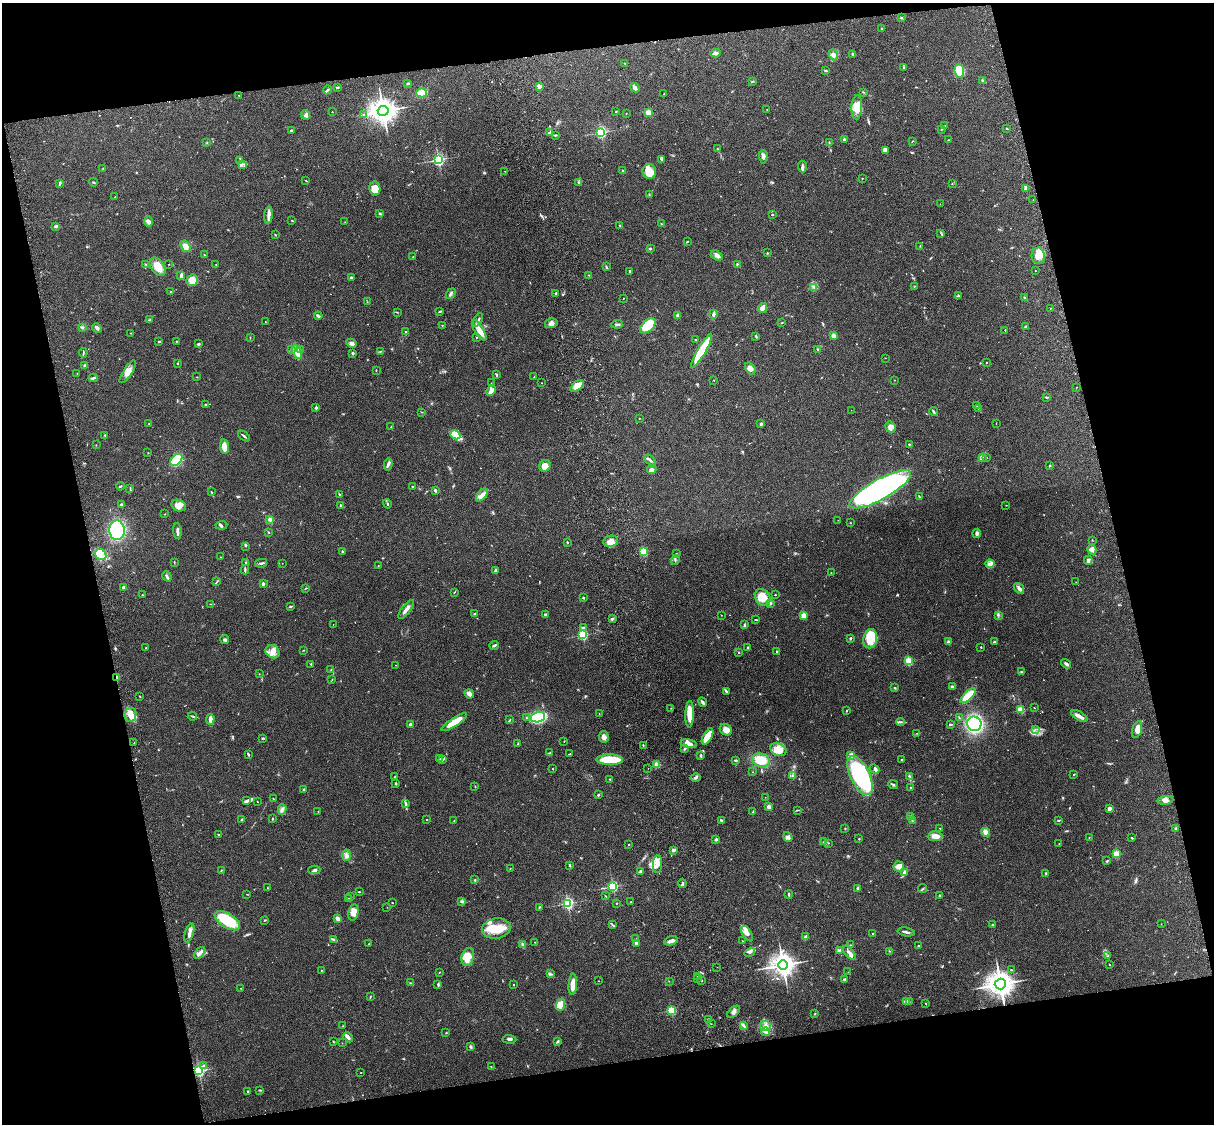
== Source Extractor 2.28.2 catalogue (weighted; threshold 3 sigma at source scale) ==
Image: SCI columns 120-4967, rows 164-4650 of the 5088 x 4927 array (HDU 1 of 3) = the unmasked area's bounding box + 8 px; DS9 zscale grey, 4 x 4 block average (1 PNG px = mean of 4 x 4 image px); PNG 1216 x 1126 px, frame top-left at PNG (2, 3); each listed source drawn as its Kron ellipse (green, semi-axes under 4 px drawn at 4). Shown black and unused: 25% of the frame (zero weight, under 3 of 4 exposures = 6% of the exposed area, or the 3 px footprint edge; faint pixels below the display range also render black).
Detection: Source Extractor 2.28.2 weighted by HDU 2 'WHT'. Background 0.105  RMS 0.0065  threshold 0.0293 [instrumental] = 3 sigma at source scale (4.5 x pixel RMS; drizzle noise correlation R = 1.50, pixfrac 1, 0.05/0.05 arcsec/px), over >= 5 px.
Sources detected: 629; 6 too faint to see at this stretch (4 x 4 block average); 2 inside a brighter object's white glare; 1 cosmic-ray / hot-pixel residue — neither listed nor drawn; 8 coinciding with a brighter row at this scale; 42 inside a brighter listed object's ellipse — not listed separately; of the other 570, all 500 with FLUX_AUTO >= 1.01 (the completeness limit of this list) listed and drawn (70 fainter detections not listed), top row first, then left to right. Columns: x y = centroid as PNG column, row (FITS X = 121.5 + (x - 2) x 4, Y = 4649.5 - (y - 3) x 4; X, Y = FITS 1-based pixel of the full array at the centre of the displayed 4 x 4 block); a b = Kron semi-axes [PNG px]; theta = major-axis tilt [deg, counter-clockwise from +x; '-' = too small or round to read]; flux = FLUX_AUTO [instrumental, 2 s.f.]
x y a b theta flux
901 18 2 2 - 4.3
882 29 2 2 - 3.6
715 53 5 3 - 14
853 54 2 2 - 6.4
833 55 5 4 - 15
625 63 2 2 - 1.9
904 67 3 2 - 3.7
825 70 3 2 - 4.2
959 71 7 5 -83 140
983 80 4 2 - 4.6
752 82 2 2 - 1.3
408 83 3 2 - 3.7
539 86 2 2 - 54
337 87 3 2 - 4
635 88 5 4 - 13
327 90 4 2 - 5.4
864 92 2 2 - 1.9
422 93 5 4 - 40
664 94 2 2 - 1.1
239 95 2 2 - 1.2
857 107 12 5 87 40
767 110 2 2 - 1.2
383 111 5 5 - 3600
332 112 2 2 - 2.5
616 112 2 2 - 1.8
648 112 3 2 - 31
626 113 2 2 - 1.7
364 114 2 2 - 1.4
306 115 5 2 - 5.7
945 126 3 2 - 1.4
1006 128 2 2 - 3.8
942 129 2 2 - 1.9
291 130 2 2 - 20
601 132 2 2 - 620
549 133 3 2 - 4.9
555 135 2 2 - 3.5
844 139 2 2 - 4.6
949 140 2 2 - 1.2
912 141 2 2 - 2
829 142 2 2 - 1.5
207 143 2 2 - 1.4
717 149 2 2 - 2
885 150 4 3 - 19
763 157 7 3 -88 12
661 159 3 2 - 3.8
438 160 2 2 - 620
239 161 2 2 - 1.4
243 164 2 2 - 2.8
802 167 6 3 -85 10
103 169 2 2 - 2.3
622 170 2 2 - 2
505 171 2 2 - 1.2
649 172 7 7 - 57
862 178 2 2 - 2
306 181 3 2 - 1.8
93 182 4 2 - 3
578 182 3 2 - 2.2
60 183 4 2 - 6.7
952 184 2 2 - 1.2
1026 188 4 3 - 7.3
375 189 7 5 -80 39
649 195 2 2 - 1.6
115 197 2 2 - 1.7
1033 200 2 2 - 1.4
940 204 2 2 - 1.1
380 214 2 2 - 4.6
268 215 8 3 84 16
772 215 3 2 - 2.5
148 221 5 4 - 11
292 221 2 2 - 2.7
345 222 2 2 - 1.1
661 224 2 2 - 2.3
620 225 2 2 - 2.4
55 226 3 2 - 4
941 233 4 2 - 3.3
275 235 3 2 - 2.4
687 242 4 2 - 2.2
185 246 6 4 -54 26
920 246 2 2 - 1.1
650 248 2 2 - 4.6
767 253 2 2 - 3.2
204 255 2 2 - 1.4
413 256 2 2 - 2.4
717 256 6 3 -35 15
1038 256 8 6 -82 43
146 264 3 2 - 3.7
169 264 2 2 - 1.4
216 264 2 2 - 1.4
737 264 2 2 - 2.9
606 266 3 2 - 3.4
157 267 10 6 -53 44
630 271 3 2 - 6.2
1035 271 2 2 - 1.4
181 275 3 2 - 11
588 275 3 2 - 1.7
351 278 2 2 - 8.4
192 280 6 5 - 35
914 286 2 2 - 1.7
814 287 4 2 - 4.3
171 292 2 2 - 2.1
451 293 5 2 - 5.1
556 293 2 2 - 6.5
958 296 3 2 - 5
1024 297 2 2 - 4.2
623 298 2 2 - 1.1
367 302 2 2 - 1.1
762 308 5 3 - 25
1050 308 2 2 - 1.5
397 312 3 2 - 2.4
440 312 3 2 - 3.7
713 314 4 3 - 7.9
677 315 3 2 - 5.1
318 316 4 2 - 6.9
149 320 2 2 - 3
478 320 7 2 64 8.4
265 322 2 2 - 1.3
551 323 6 5 - 15
782 323 2 2 - 1.7
617 324 6 2 6 5.8
442 325 2 2 - 1.4
648 326 9 5 45 140
82 327 3 3 - 4.9
1025 327 2 2 - 1.9
97 328 5 2 - 9.5
479 330 12 3 -58 59
1005 330 2 2 - 2.5
406 331 3 2 - 3.2
130 333 2 2 - 1.5
756 336 4 2 - 5.1
833 336 2 2 - 71
250 337 2 2 - 1.3
476 337 2 2 - 1.5
696 340 2 2 - 1.7
176 341 2 2 - 1.5
159 342 2 2 - 7.1
351 343 5 3 - 9.8
198 344 3 2 - 4.8
291 349 2 2 - 3.7
818 349 2 2 - 2.7
300 350 2 2 - 1.1
381 351 4 2 - 3.3
702 351 19 4 59 200
297 352 7 3 -68 61
83 353 4 2 - 3.7
353 353 3 3 - 4.3
885 358 2 2 - 1
986 362 2 2 - 1.8
178 364 2 2 - 1.6
85 366 2 2 - 36
750 369 7 4 -55 16
376 370 3 2 - 1.5
128 372 13 4 57 28
77 373 2 2 - 1.9
497 375 3 2 - 3.8
197 377 3 2 - 1.3
534 377 3 2 - 2.2
93 378 4 2 - 6.5
714 380 2 2 - 2.5
895 380 2 2 - 1
491 383 2 2 - 1.2
541 383 2 2 - 1.1
577 386 8 4 38 50
1076 387 2 2 - 1.1
491 391 5 3 - 21
1046 397 3 2 - 3.4
206 404 2 2 - 3.6
977 405 2 2 - 1.4
316 408 3 2 - 6.4
978 408 2 2 - 1.9
851 410 2 2 - 1.3
933 411 4 2 - 4.9
421 412 2 2 - 1
639 419 2 2 - 1.4
996 423 2 2 - 1.3
149 424 2 2 - 1
761 424 2 2 - 24
391 427 2 2 - 2.3
891 427 6 5 - 19
104 435 3 2 - 2.2
455 435 5 4 - 17
244 436 7 2 -37 6.7
909 444 3 2 - 2.8
96 445 2 2 - 1.2
224 447 7 4 -82 44
148 453 2 2 - 1.5
983 457 2 2 - 1.8
987 458 2 2 - 1.1
176 460 7 4 44 160
650 460 7 2 -38 8.7
388 464 6 3 78 9.1
545 466 6 5 - 29
1050 466 3 2 - 3
652 470 5 4 - 14
120 486 4 2 - 3.4
412 486 2 2 - 2.9
130 488 4 2 - 3.3
880 489 35 10 29 960
435 491 3 2 - 7.8
211 492 3 2 - 2.2
339 494 2 2 - 3
482 495 7 4 51 22
919 496 3 2 - 2.2
387 504 5 2 - 3.8
121 505 2 2 - 19
340 505 2 2 - 11
1006 505 2 2 - 1.3
179 506 7 5 -16 29
165 514 2 2 - 1.8
270 519 3 3 - 10
838 520 2 2 - 1
851 523 2 2 - 1.5
221 525 6 4 6 7.6
117 530 10 7 -87 290
177 531 8 2 -86 17
268 532 3 2 - 2.1
977 534 4 3 - 8.1
1092 540 3 2 - 1.3
611 541 7 5 10 28
567 542 2 2 - 10
246 546 2 2 - 1.6
1092 550 5 4 - 18
342 552 2 2 - 3
643 552 2 2 - 270
676 554 3 2 - 2.9
101 555 6 5 - 95
220 557 2 2 - 1
675 560 5 2 - 4.5
1088 560 4 4 - 10
174 562 3 2 - 2.8
245 563 3 2 - 2.5
261 563 6 2 10 5.9
282 563 2 2 - 1.2
990 564 4 2 - 7.7
378 565 2 2 - 1.4
245 570 4 2 - 6.1
495 571 3 2 - 3.7
831 573 2 2 - 2.7
167 576 5 3 - 7
217 581 3 2 - 2.9
1076 582 2 2 - 1.1
263 584 2 2 - 25
123 588 2 2 - 37
306 588 2 2 - 1.8
1019 588 6 3 -52 10
454 592 3 2 - 2.1
142 595 3 2 - 2.6
775 595 3 2 - 1.5
583 597 2 2 - 3.8
763 597 9 7 -58 72
770 603 2 2 - 33
210 604 3 2 - 2.2
290 606 2 2 - 3.8
406 609 11 3 53 19
475 614 2 2 - 4.9
545 614 2 2 - 5.9
721 615 2 2 - 1
803 615 2 2 - 140
998 615 2 2 - 1.9
612 619 2 2 - 6.7
756 620 3 2 - 2.7
333 624 2 2 - 1.2
744 625 2 2 - 2
583 627 2 2 - 2.8
583 635 2 2 - 430
850 638 3 2 - 3.4
870 639 10 7 77 78
225 640 4 3 - 8.5
994 641 3 2 - 4.6
948 642 4 2 - 4.8
494 645 5 2 - 5.9
981 647 2 2 - 2.8
146 648 2 2 - 2.1
747 648 3 2 - 2.3
303 650 2 2 - 1.2
776 651 2 2 - 2.6
273 652 7 6 - 27
739 652 2 2 - 3
909 661 2 2 - 230
311 664 2 2 - 2.7
1066 664 5 2 - 9.6
395 665 2 2 - 1.1
331 670 2 2 - 1.3
1021 672 3 2 - 2.1
259 674 2 2 - 1.5
117 677 4 2 - 12
332 680 2 2 - 1.4
952 687 4 2 - 4.6
895 688 2 2 - 3.7
726 691 3 2 - 4.5
469 694 5 3 - 20
140 696 2 2 - 2.1
968 696 9 4 43 91
703 702 5 3 - 6.7
671 708 2 2 - 1.4
1034 708 2 2 - 1.2
1021 710 2 2 - 150
847 711 2 2 - 2.2
599 713 2 2 - 1.4
690 714 13 4 89 69
130 715 7 6 - 29
192 716 5 2 - 4
1079 716 9 4 -30 19
538 717 7 5 17 290
526 718 2 2 - 2.9
959 718 3 2 - 2.3
210 719 5 2 - 22
510 720 4 2 - 2.9
454 722 15 3 33 82
900 722 4 2 - 4.1
410 724 2 2 - 30
974 724 7 7 - 380
950 725 3 2 - 4.6
1035 729 2 2 - 2
726 730 6 5 - 25
1137 730 8 4 73 31
916 733 2 2 - 1.2
708 736 9 3 61 64
604 737 6 5 - 15
262 738 3 2 - 2.6
564 742 2 2 - 1.6
134 743 2 2 - 1
518 744 3 2 - 2.7
689 744 8 4 -10 21
643 745 2 2 - 2.1
684 748 3 2 - 7
778 749 8 6 -22 41
549 753 3 2 - 3.8
570 753 2 2 - 1.1
248 754 4 2 - 4.5
700 755 4 2 - 3.8
851 755 4 2 - 38
440 759 2 2 - 1.6
902 759 3 2 - 2.2
443 760 2 2 - 2.8
610 760 13 5 0 140
736 760 3 2 - 5
761 760 9 6 -16 65
656 764 3 3 - 15
648 768 2 2 - 4.8
553 769 2 2 - 3
874 769 5 3 - 6.9
753 772 2 2 - 1.3
1074 774 2 2 - 2.2
793 775 3 2 - 4.5
860 776 21 9 -64 420
394 777 2 2 - 1.6
910 777 3 2 - 2.7
696 778 5 3 - 7
610 779 2 2 - 2.4
396 784 3 2 - 3.2
893 785 5 2 - 6.1
475 786 2 2 - 2.1
911 787 2 2 - 2.1
303 790 2 2 - 2.8
598 795 2 2 - 3.5
765 797 2 2 - 1.1
273 799 2 2 - 1.6
246 800 4 2 - 6.7
1165 800 8 3 8 17
257 802 2 2 - 1.3
406 804 3 2 - 4.1
769 807 2 2 - 64
282 809 5 3 - 11
1109 809 3 3 - 13
798 810 4 2 - 3
318 811 2 2 - 1.3
753 812 4 2 - 3.8
911 817 2 2 - 3.2
272 819 3 2 - 2.7
242 820 2 2 - 6.2
427 820 2 2 - 1.7
912 820 2 2 - 1.8
1058 820 3 2 - 2.7
454 821 2 2 - 1.7
721 821 4 2 - 4.4
845 828 2 2 - 2.9
940 828 2 2 - 1
1176 829 3 2 - 7
985 832 4 3 - 32
219 835 2 2 - 1.9
935 836 7 5 2 26
788 837 5 4 - 12
1089 838 2 2 - 1.2
1132 838 2 2 - 3.1
716 839 3 3 - 4.9
859 839 2 2 - 3.7
824 842 2 2 - 2.5
828 843 2 2 - 1.4
1059 844 2 2 - 2.7
629 845 2 2 - 2.4
673 850 3 2 - 13
1116 854 2 2 - 190
346 855 6 4 86 13
1107 861 2 2 - 3.8
658 864 9 4 89 25
570 865 3 2 - 4.6
899 866 5 5 - 25
510 868 2 2 - 1.9
221 870 4 2 - 2.4
314 870 6 3 0 8.8
641 871 4 3 - 5.8
905 872 4 2 - 6
1046 873 4 2 - 3.6
475 880 2 2 - 3.7
682 884 4 2 - 5.7
613 886 2 2 - 520
267 888 3 2 - 1.7
857 888 3 2 - 3.9
922 889 4 2 - 4
359 892 2 2 - 2
247 894 2 2 - 1.4
789 894 4 2 - 3.5
940 895 2 2 - 15
605 896 2 2 - 1.5
351 897 2 2 - 3.2
349 898 2 2 - 3
462 901 3 2 - 3.9
392 902 2 2 - 1.7
631 902 2 2 - 2.2
568 903 2 2 - 620
616 903 2 2 - 1.6
387 907 2 2 - 1.1
539 907 2 2 - 2.4
353 912 8 5 78 33
338 919 3 2 - 27
265 920 2 2 - 1.7
227 921 14 7 -32 160
992 924 2 2 - 3.2
1161 924 2 2 - 1.1
612 925 2 2 - 2.5
496 929 14 10 9 90
906 932 8 2 -9 9.1
189 933 10 3 72 16
747 934 8 4 -57 19
873 934 2 2 - 2.8
806 937 3 2 - 15
334 939 4 2 - 6
636 939 2 2 - 2.3
671 941 7 2 17 19
743 941 2 2 - 1.4
535 942 2 2 - 2.3
636 943 2 2 - 31
369 944 3 2 - 2.6
523 944 3 2 - 5.3
851 945 2 2 - 1.1
918 946 2 2 - 6.6
839 950 3 2 - 3.2
890 951 3 2 - 2.2
750 952 5 2 - 6
200 953 7 3 52 13
849 953 8 3 -49 17
1108 956 3 2 - 2
468 957 9 6 74 51
783 965 5 4 - 2700
1109 965 2 2 - 2
717 967 2 2 - 4.4
321 970 2 2 - 3.6
1011 970 2 2 - 2.6
439 972 2 2 - 1.9
848 972 2 2 - 1.1
551 974 3 2 - 3.5
698 976 2 2 - 1.6
697 978 2 2 - 2
844 979 3 2 - 3.6
599 981 2 2 - 1.3
669 981 2 2 - 1.2
701 981 2 2 - 2.6
410 983 3 2 - 2.6
438 984 3 2 - 4.7
573 984 11 3 86 41
1000 984 5 5 - 3700
513 985 2 2 - 1.5
241 988 2 2 - 1.5
370 997 4 2 - 2.6
906 1001 2 2 - 63
909 1002 2 2 - 2
926 1004 2 2 - 1.5
560 1005 6 4 70 22
671 1010 2 2 - 290
734 1012 8 3 40 12
815 1014 2 2 - 2.4
709 1020 2 2 - 26
711 1024 2 2 - 1.3
343 1026 2 2 - 1.5
744 1026 2 2 - 1.6
765 1026 5 5 - 20
765 1032 4 2 - 8.1
446 1033 2 2 - 2.3
348 1037 5 3 - 14
509 1039 7 2 -5 8.5
558 1041 3 2 - 3.6
334 1042 3 2 - 2.2
342 1043 2 2 - 1.3
471 1046 3 2 - 4.6
204 1065 4 2 - 5.9
491 1066 2 2 - 1.3
199 1071 2 2 - 570
361 1073 2 2 - 1.9
260 1090 4 2 - 2.5
248 1091 3 2 - 2.9
Overlapping masked pixels (flux is a lower limit): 1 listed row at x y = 117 677
Diffuse or blended objects may show on this block-average render without a row.